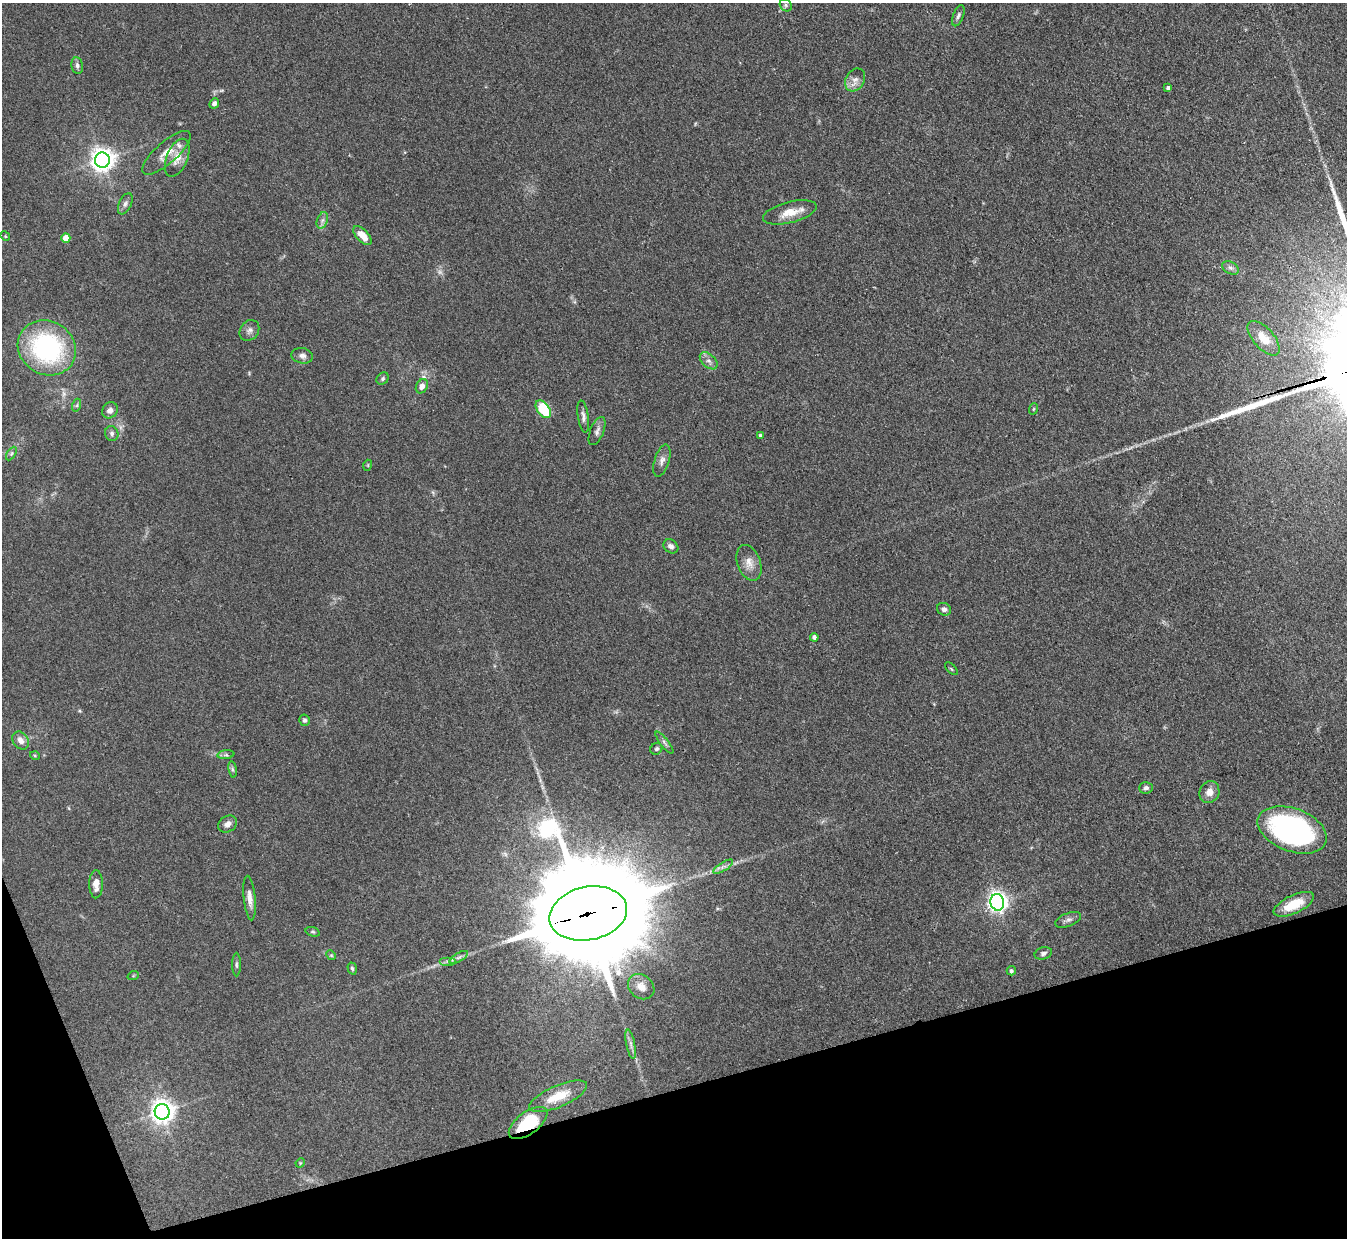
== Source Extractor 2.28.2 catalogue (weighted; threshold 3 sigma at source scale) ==
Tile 14 of 4 x 4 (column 2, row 4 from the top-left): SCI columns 1348-2692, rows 276-1511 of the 5386 x 5371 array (HDU 1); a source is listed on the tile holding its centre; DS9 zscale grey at full resolution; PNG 1349 x 1240 px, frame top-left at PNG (2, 3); each listed source drawn as its Kron ellipse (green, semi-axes under 4 px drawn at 4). Shown black and unused: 14% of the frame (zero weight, under 3 of 4 exposures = <1% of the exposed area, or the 3 px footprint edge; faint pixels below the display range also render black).
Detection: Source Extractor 2.28.2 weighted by HDU 2 'WHT'; one run over the whole footprint, this tile lists its part. Background 0.111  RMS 0.0066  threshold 0.0298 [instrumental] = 3 sigma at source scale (4.5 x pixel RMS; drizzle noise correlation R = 1.50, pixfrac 1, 0.05/0.05 arcsec/px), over >= 5 px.
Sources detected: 77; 3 too faint to see at this stretch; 1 long thin detection or spike segment (spike, bleed or trail) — neither listed nor drawn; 1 inside a brighter listed object's ellipse — not listed separately; the other 72 listed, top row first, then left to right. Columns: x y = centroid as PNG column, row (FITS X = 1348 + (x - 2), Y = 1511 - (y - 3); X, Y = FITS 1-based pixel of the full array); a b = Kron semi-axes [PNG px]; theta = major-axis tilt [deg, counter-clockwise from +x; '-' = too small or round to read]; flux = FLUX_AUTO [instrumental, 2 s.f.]
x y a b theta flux
786 5 7 5 -49 1.3
958 16 11 5 69 1.8
77 66 8 5 -79 2
855 80 12 9 60 4.3
1168 88 4 3 - 1.6
214 103 5 4 - 1.8
166 153 31 10 41 9.3
177 158 20 10 68 8.6
102 160 7 7 - 550
125 204 11 6 64 2.2
790 212 27 10 14 10
322 220 8 5 70 2.1
362 235 11 6 -48 7.5
5 236 5 4 - 0.66
66 238 5 4 - 8.9
1230 268 9 6 -27 2.1
249 330 11 9 52 3
1264 338 21 10 -48 8.7
47 348 30 26 -30 96
302 356 11 7 -11 2.8
709 361 10 6 -42 2.9
383 379 7 5 47 1.3
422 386 7 5 62 3.7
77 405 6 4 72 1
543 409 10 6 -54 29
1033 409 6 3 70 0.71
110 410 8 7 - 3.6
583 416 16 5 -81 2.7
597 431 15 7 68 3
112 434 8 6 -71 1.9
760 435 4 3 - 0.87
11 454 7 4 59 1.1
662 461 17 7 73 3.8
368 465 5 3 - 0.59
671 546 8 6 -38 2.7
749 563 18 11 -70 6.7
944 609 7 6 - 1.8
814 637 4 4 - 2.3
951 669 8 3 -45 0.72
305 720 5 5 - 1.4
21 740 10 7 -55 4.3
664 743 13 4 -52 1.8
656 749 6 5 - 1.2
226 755 8 4 7 1.4
35 756 5 3 - 0.59
233 769 8 4 -81 1.3
1146 788 7 5 3 1.8
1209 792 11 10 - 5
227 824 10 7 35 3.3
1292 830 36 21 -20 150
723 867 11 4 32 2.3
96 884 14 6 89 4.9
250 898 22 6 -84 5.1
997 902 8 7 - 350
1294 904 22 9 25 16
588 913 39 26 12 26000
1068 920 13 6 21 2.4
313 932 7 4 -17 0.97
1043 953 9 6 17 1.8
331 955 5 4 - 0.71
459 957 10 4 30 1.9
447 961 8 4 0 1.6
236 964 12 4 -90 1.4
352 968 6 4 -72 1.1
1011 971 4 4 - 1.2
133 976 6 3 19 0.6
641 987 14 11 -40 5.9
631 1044 15 4 -79 2.6
558 1096 31 10 23 16
162 1112 8 7 - 550
528 1123 23 11 37 35
300 1163 5 4 - 0.63
Overlapping masked pixels (flux is a lower limit): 2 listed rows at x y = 588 913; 528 1123